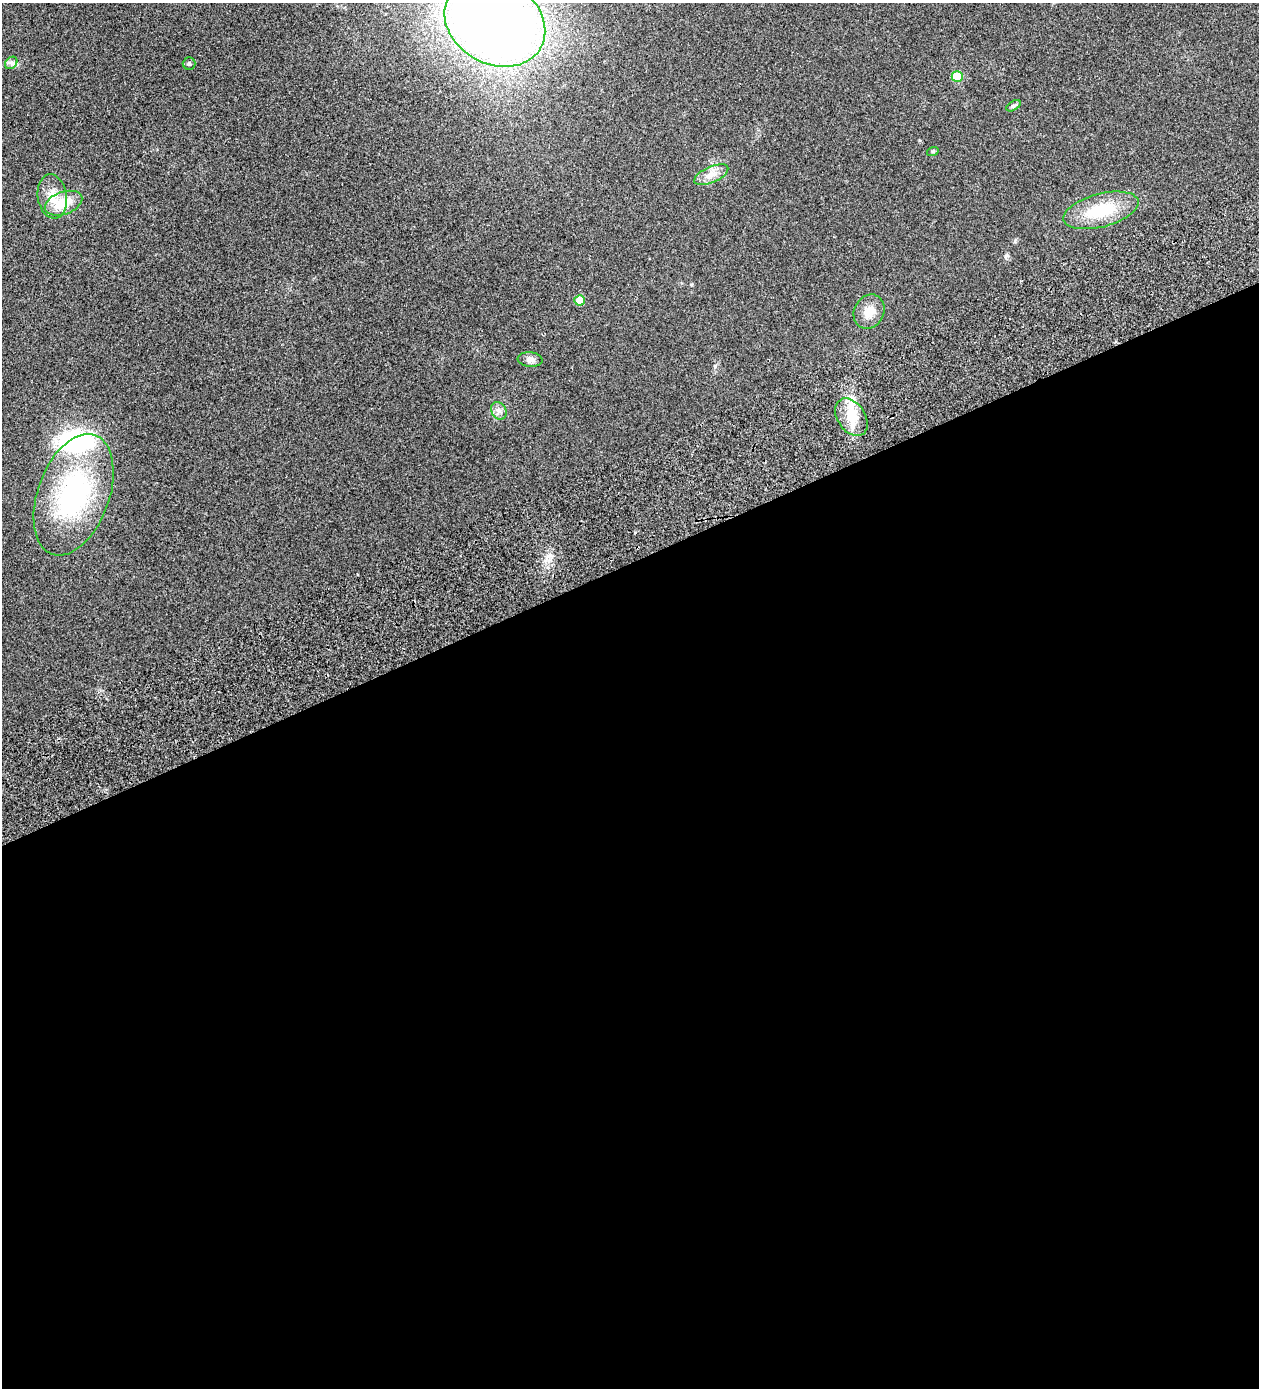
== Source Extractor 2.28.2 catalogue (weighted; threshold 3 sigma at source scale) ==
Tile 15 of 4 x 4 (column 3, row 4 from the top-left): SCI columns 2976-4232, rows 142-1527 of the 5825 x 5828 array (HDU 1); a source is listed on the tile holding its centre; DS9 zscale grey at full resolution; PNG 1261 x 1390 px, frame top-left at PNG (2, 3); each listed source drawn as its Kron ellipse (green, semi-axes under 4 px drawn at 4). Shown black and unused: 60% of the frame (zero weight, under 2 of 3 exposures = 10% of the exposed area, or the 3 px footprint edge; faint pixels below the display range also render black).
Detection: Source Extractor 2.28.2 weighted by HDU 2 'WHT'; one run over the whole footprint, this tile lists its part. Background 0.127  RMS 0.018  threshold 0.0796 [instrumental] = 3 sigma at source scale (4.5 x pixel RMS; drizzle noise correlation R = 1.50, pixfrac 1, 0.05/0.05 arcsec/px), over >= 5 px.
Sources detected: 17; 1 inside a brighter listed object's ellipse — not listed separately; the other 16 listed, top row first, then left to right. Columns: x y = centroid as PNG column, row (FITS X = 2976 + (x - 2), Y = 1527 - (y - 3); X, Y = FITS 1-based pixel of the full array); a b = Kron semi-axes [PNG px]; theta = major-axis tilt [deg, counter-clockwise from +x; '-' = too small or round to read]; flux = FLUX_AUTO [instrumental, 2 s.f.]
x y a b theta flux
495 22 53 42 -29 2100
11 63 7 5 45 4
189 64 6 6 - 3.1
957 76 5 5 - 48
1013 106 8 4 31 3.1
933 151 6 4 18 1.8
711 175 18 8 24 15
52 196 22 14 -81 28
63 203 19 11 20 35
1101 210 39 16 15 74
579 300 5 5 - 23
869 312 18 14 62 22
530 360 12 7 -5 7
499 411 9 7 -59 6.9
851 417 21 14 -56 35
74 495 63 35 70 280
Isophote crosses this tile's border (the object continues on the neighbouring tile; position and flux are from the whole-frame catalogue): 1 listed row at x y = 495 22
Unlisted compact peaks at least as high as the median listed source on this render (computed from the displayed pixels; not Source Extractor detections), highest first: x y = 548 556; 715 366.